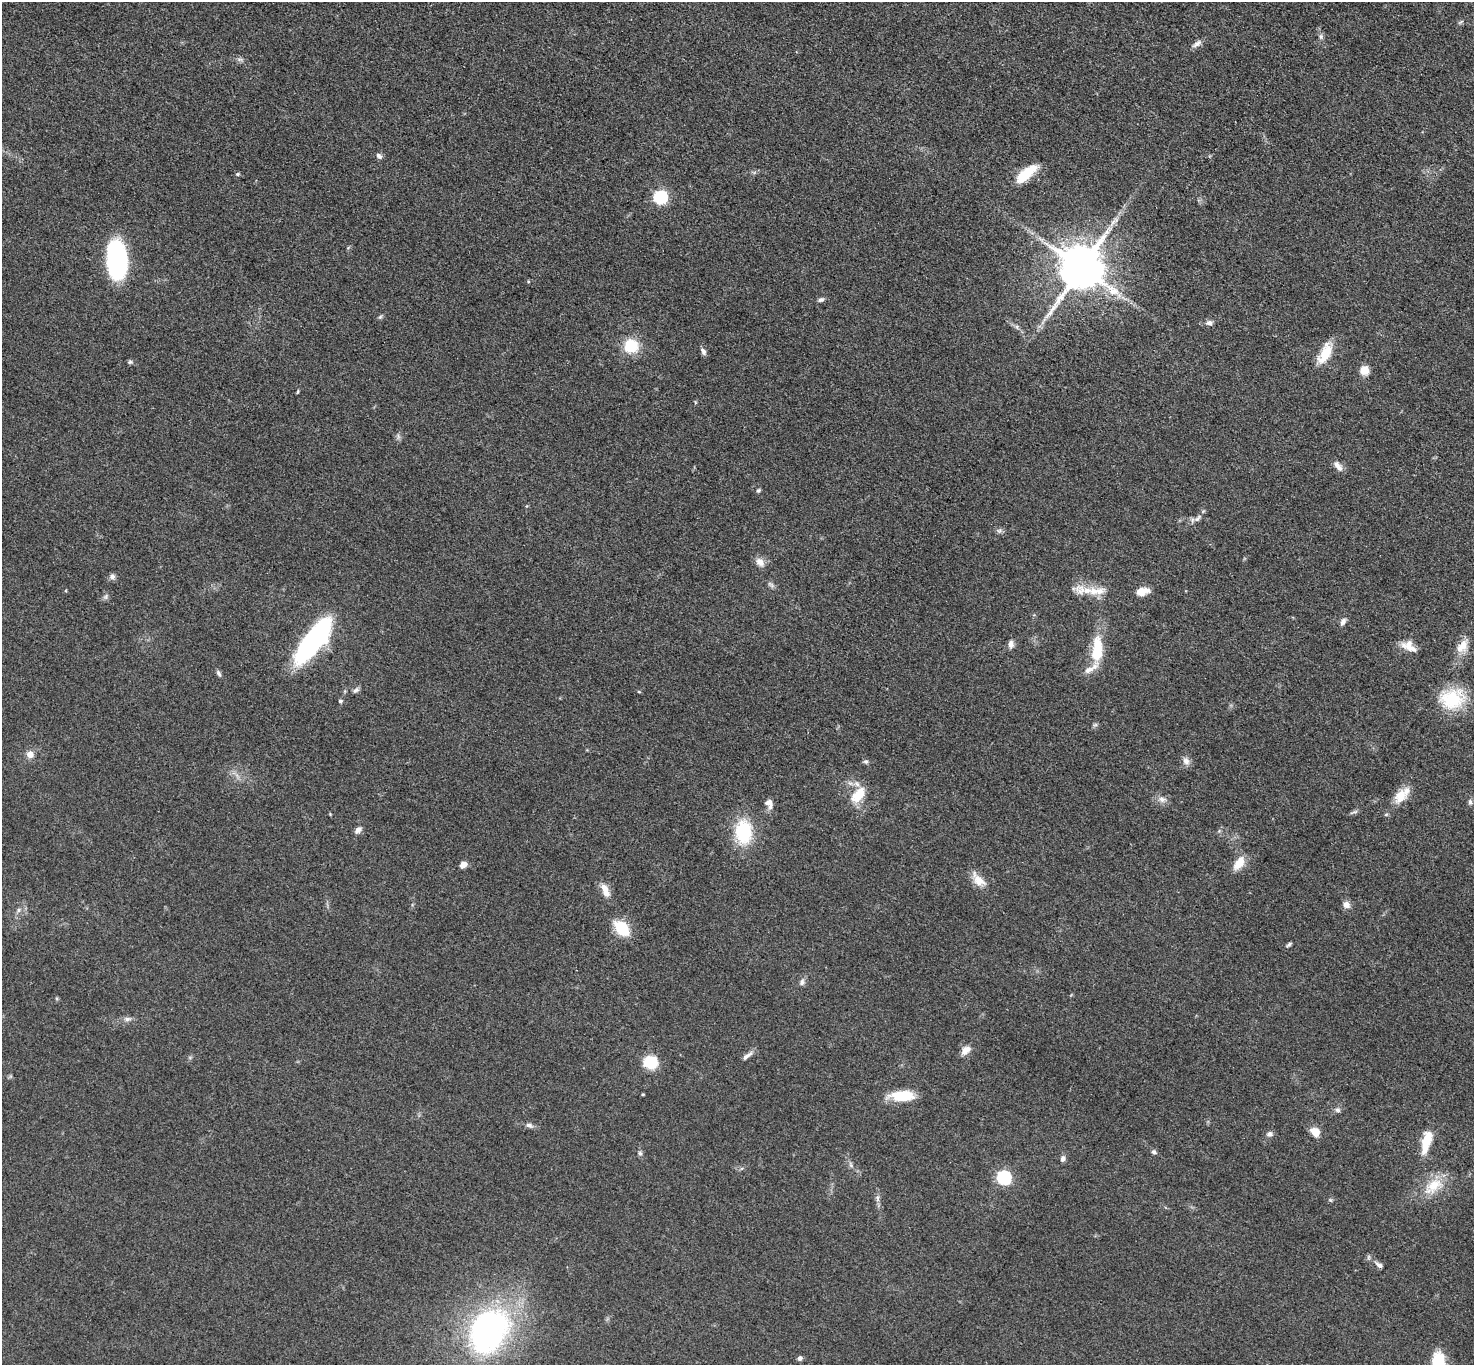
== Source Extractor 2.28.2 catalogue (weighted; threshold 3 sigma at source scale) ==
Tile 10 of 4 x 4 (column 2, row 3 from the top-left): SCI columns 1485-2956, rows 1525-2887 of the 5909 x 5914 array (HDU 1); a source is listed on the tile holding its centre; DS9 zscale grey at full resolution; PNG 1476 x 1367 px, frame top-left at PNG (2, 2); no overlay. Nothing masked; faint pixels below the display range render black.
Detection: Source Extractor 2.28.2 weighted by HDU 2 'WHT'; one run over the whole footprint, this tile lists its part. Background 0.0536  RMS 0.0058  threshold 0.0259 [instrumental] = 3 sigma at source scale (4.5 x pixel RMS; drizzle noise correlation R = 1.50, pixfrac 1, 0.05/0.05 arcsec/px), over >= 5 px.
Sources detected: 92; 1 long thin detection or spike segment (spike, bleed or trail) — not listed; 7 inside a brighter listed object's ellipse — not listed separately; the other 84 listed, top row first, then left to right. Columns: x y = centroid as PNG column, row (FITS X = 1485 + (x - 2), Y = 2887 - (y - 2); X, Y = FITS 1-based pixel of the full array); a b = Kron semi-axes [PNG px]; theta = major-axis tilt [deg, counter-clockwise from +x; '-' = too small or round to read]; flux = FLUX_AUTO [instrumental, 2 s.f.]
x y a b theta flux
1321 36 7 6 - 1.5
1197 44 14 7 36 2.7
240 59 9 4 -8 1.4
379 156 9 6 -42 1.7
238 174 5 4 - 0.86
1025 174 25 9 41 18
660 197 6 6 - 87
117 260 35 17 -86 90
1081 268 13 12 - 2800
528 281 4 3 - 0.53
821 300 8 6 18 1.4
380 317 6 5 - 0.93
1209 323 10 6 6 2.1
1017 327 7 4 -72 1
631 346 19 18 - 15
703 351 11 5 -64 2.1
1325 353 24 11 64 14
130 362 6 5 - 1
1364 370 10 9 - 6
298 392 5 3 - 0.66
1336 465 11 8 -67 2.7
758 490 6 5 - 0.92
1197 519 12 6 44 2.7
999 531 7 6 - 1.4
760 562 13 9 -42 4.1
112 576 8 7 - 1.9
771 584 12 4 -40 1.5
1084 590 34 12 -10 11
1142 591 16 8 11 6.2
105 597 8 5 73 1.4
1343 622 11 6 59 2.3
313 641 52 17 52 100
1409 643 20 16 -6 6.3
1011 644 10 7 -86 2.5
1462 646 20 12 54 7.5
1097 649 30 12 86 23
219 673 9 4 -62 1.4
356 690 10 5 35 1.6
639 692 5 3 - 0.56
1452 699 34 26 10 28
340 701 5 4 - 0.96
1095 725 7 4 18 0.92
30 754 8 8 - 4.4
866 761 7 5 0 1.1
1186 761 10 8 -46 3.1
858 795 24 13 50 12
1400 796 20 14 50 8.9
1162 799 10 8 -17 3.1
1470 802 8 5 -80 1.4
769 804 13 9 -64 3.5
1354 812 14 3 19 1.2
358 830 10 6 47 2.7
743 832 29 20 89 31
1239 863 20 10 55 8.1
463 865 7 6 - 4.1
978 880 21 11 -47 7.5
605 890 19 8 -67 6.1
1346 905 8 7 - 3.6
18 910 7 4 89 1.1
622 928 20 12 -47 17
1289 944 8 4 37 1.1
802 982 9 7 73 2
127 1019 9 6 0 1.9
966 1050 13 8 43 4.4
747 1056 16 5 37 2.6
651 1062 9 8 - 34
643 1094 3 3 - 0.59
902 1096 26 11 0 17
1338 1110 7 7 - 1.7
529 1125 9 6 -30 2
1315 1132 11 9 -48 6.5
1269 1134 8 6 22 1.9
1426 1144 27 11 80 12
1154 1152 7 5 -35 1.3
640 1153 6 5 - 1.3
1063 1158 7 6 - 2.2
851 1165 7 4 -71 1.1
1004 1178 6 6 - 91
1433 1186 30 15 35 16
877 1198 7 4 -89 1.4
1379 1265 11 5 -37 2
487 1332 41 31 56 160
800 1358 6 5 - 1.7
1438 1362 22 14 -83 20
Isophote crosses this tile's border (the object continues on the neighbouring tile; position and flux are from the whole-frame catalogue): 1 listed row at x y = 1438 1362